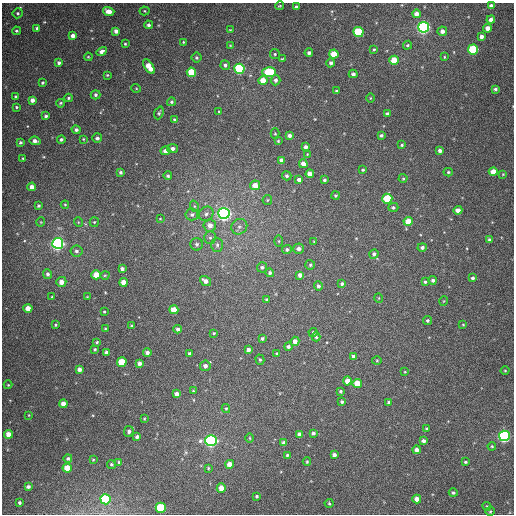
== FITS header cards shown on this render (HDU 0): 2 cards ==
NAXIS1  =                  512
NAXIS2  =                  512

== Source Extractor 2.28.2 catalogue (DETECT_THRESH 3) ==
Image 512 x 512 px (HDU 0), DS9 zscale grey, 1 PNG px = 1 image px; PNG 516 x 516 px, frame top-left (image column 1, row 512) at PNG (2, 3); each listed source drawn as its Kron ellipse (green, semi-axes under 4 px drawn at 4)
Background 387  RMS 10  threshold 30.2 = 3 sigma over >= 5 px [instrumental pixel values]
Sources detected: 223; all 223 listed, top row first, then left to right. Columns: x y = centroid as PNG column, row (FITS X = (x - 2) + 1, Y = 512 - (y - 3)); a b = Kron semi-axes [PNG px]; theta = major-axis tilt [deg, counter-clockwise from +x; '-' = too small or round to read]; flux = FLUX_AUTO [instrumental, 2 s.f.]
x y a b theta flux
280 6 4 3 - 650
491 6 4 4 - 2400
296 7 4 3 - 1500
109 11 6 4 -16 5700
145 11 5 4 - 740
18 13 5 5 - 1100
416 14 4 4 - 4100
491 19 4 4 - 2800
148 25 4 4 - 1800
424 27 5 5 - 220000
37 28 4 3 - 980
488 28 4 4 - 4800
230 30 3 2 - 510
16 31 4 3 - 920
116 31 4 4 - 3200
442 31 5 4 - 3200
358 32 5 5 - 54000
73 36 4 4 - 3200
481 37 4 4 - 2300
183 42 4 3 - 610
125 44 4 3 - 780
230 45 4 2 - 480
407 45 5 4 - 960
374 49 3 3 - 740
473 49 5 5 - 58000
102 52 5 4 - 2600
309 53 4 4 - 1600
275 54 5 5 - 1000
334 54 5 4 - 14000
88 57 4 3 - 680
444 57 4 3 - 660
197 58 5 5 - 1000
282 59 4 4 - 710
394 60 4 4 - 15000
59 63 4 3 - 1500
331 63 5 4 - 1800
225 65 5 4 - 1800
149 66 8 4 -56 10000
239 69 5 5 - 98000
191 72 5 4 - 28000
269 72 7 5 0 38000
353 74 4 4 - 1700
107 75 4 3 - 720
263 80 4 4 - 9100
276 80 5 5 - 2100
42 83 3 3 - 980
136 88 5 3 - 540
495 89 4 3 - 1300
336 91 4 3 - 760
95 95 5 4 - 1300
16 96 3 2 - 730
69 98 4 3 - 910
370 98 4 3 - 540
32 100 4 4 - 3600
171 102 4 4 - 1200
60 103 4 3 - 840
16 107 3 3 - 780
219 111 4 2 - 560
159 113 6 4 68 1100
387 114 4 3 - 2100
46 116 4 3 - 1400
175 120 4 3 - 1400
76 130 4 4 - 1900
275 134 5 4 - 780
289 135 4 3 - 2100
381 135 4 4 - 1200
97 138 5 5 - 2100
61 139 4 4 - 1300
83 139 4 3 - 580
35 141 5 4 - 3000
278 141 3 3 - 700
20 142 4 4 - 1200
402 145 4 4 - 820
306 147 4 3 - 2200
172 148 5 4 - 2600
440 150 4 4 - 2100
165 151 5 4 - 3400
307 154 3 2 - 450
23 158 3 3 - 570
282 160 4 4 - 3400
303 164 4 4 - 5200
363 170 4 3 - 810
121 172 4 3 - 1500
448 172 4 4 - 870
493 172 4 4 - 8100
310 174 4 4 - 5300
503 174 4 3 - 590
168 176 4 4 - 1100
287 176 5 4 - 1500
403 178 4 4 - 710
299 180 4 4 - 3100
324 180 3 3 - 1300
255 185 5 5 - 7500
32 187 4 4 - 4000
336 195 4 4 - 880
387 199 5 5 - 31000
267 200 5 5 - 840
65 205 4 4 - 700
38 206 4 3 - 1000
194 206 6 3 -70 930
393 207 5 4 - 1300
458 210 4 4 - 4600
224 213 5 5 - 330000
192 214 6 6 - 1900
206 214 8 6 42 2400
160 219 3 2 - 450
408 221 4 4 - 11000
41 222 5 3 - 510
78 222 5 3 - 550
94 222 5 4 - 740
210 225 6 6 - 5000
239 227 8 7 - 2600
210 238 6 5 - 1500
490 240 4 3 - 1500
279 241 6 4 90 850
314 241 4 2 - 530
58 243 5 5 - 270000
197 244 6 6 - 1700
217 245 7 6 - 1700
422 247 5 4 - 1900
287 249 5 4 - 1400
299 249 5 5 - 2900
76 251 6 5 - 1800
374 254 5 4 - 1700
310 265 5 5 - 960
262 267 5 5 - 1400
122 269 4 3 - 1900
270 273 4 4 - 1300
48 274 5 4 - 1600
96 275 4 4 - 10000
105 275 5 3 - 570
300 275 4 4 - 2700
472 278 4 3 - 1300
433 280 4 4 - 1600
205 281 6 4 -36 3400
61 282 5 5 - 5500
123 282 4 4 - 7300
425 282 4 3 - 950
342 284 3 3 - 1300
318 286 4 4 - 1800
52 297 3 3 - 690
87 297 3 2 - 490
379 298 5 3 - 480
267 300 4 3 - 1300
444 301 5 3 - 510
28 308 4 4 - 7200
174 310 4 4 - 10000
104 312 4 3 - 750
427 320 4 4 - 1200
55 325 3 3 - 680
463 325 4 2 - 500
132 326 3 3 - 1100
105 329 3 3 - 680
178 329 4 4 - 1800
313 332 4 4 - 1200
214 333 4 3 - 710
316 337 4 3 - 960
262 338 4 3 - 1200
295 341 4 4 - 3700
97 342 4 3 - 880
288 347 4 4 - 1500
95 349 3 3 - 840
248 350 4 4 - 2200
106 352 4 3 - 1700
147 352 4 4 - 2400
190 354 4 3 - 1800
277 354 4 3 - 930
354 356 4 4 - 2700
260 360 5 4 - 930
377 360 5 3 - 590
122 362 5 5 - 23000
139 363 4 4 - 2700
205 366 5 5 - 2500
79 369 4 4 - 2900
505 371 4 3 - 590
405 372 4 3 - 550
347 381 4 4 - 5500
357 383 4 4 - 14000
8 385 4 4 - 630
193 391 3 3 - 610
340 391 4 4 - 890
177 394 4 4 - 2800
342 402 3 3 - 1300
389 403 4 4 - 2100
63 404 4 4 - 4300
226 408 4 4 - 790
29 415 4 3 - 460
144 419 3 3 - 510
426 429 3 3 - 960
129 431 5 5 - 2100
313 433 4 3 - 1500
8 434 4 4 - 6400
299 434 4 4 - 3000
504 436 5 5 - 160000
137 437 4 3 - 1500
250 438 4 3 - 530
211 441 6 5 - 200000
423 441 4 3 - 1900
284 443 4 4 - 2600
492 446 4 3 - 710
417 450 4 4 - 3100
287 455 3 3 - 880
334 455 4 4 - 2600
68 458 4 4 - 1100
93 460 3 3 - 630
119 462 4 4 - 930
307 462 4 3 - 680
465 462 3 3 - 910
111 464 4 4 - 900
230 464 4 4 - 5400
67 468 4 4 - 13000
208 468 4 3 - 610
28 487 4 3 - 1900
221 488 4 4 - 5700
453 493 4 4 - 1200
257 496 3 3 - 910
106 499 5 5 - 68000
417 499 4 4 - 5800
19 503 3 3 - 1200
329 503 4 4 - 720
487 506 4 4 - 750
161 508 5 5 - 41000
490 511 5 4 - 840